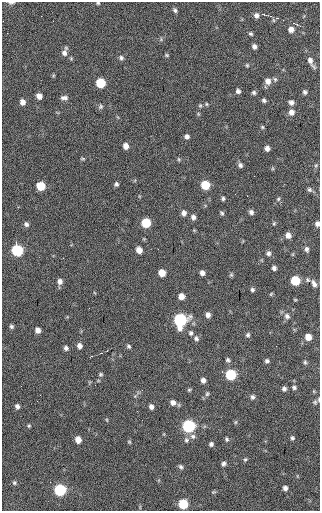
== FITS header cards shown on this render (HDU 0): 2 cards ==
NAXIS1  =                  318 / Axis length
NAXIS2  =                  509 / Axis length

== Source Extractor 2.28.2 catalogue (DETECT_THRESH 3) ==
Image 318 x 509 px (HDU 0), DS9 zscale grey, 1 PNG px = 1 image px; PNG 322 x 513 px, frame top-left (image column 1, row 509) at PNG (2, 2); no overlay
Background 40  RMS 7.3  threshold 22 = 3 sigma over >= 5 px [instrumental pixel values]
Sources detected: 117; all 117 listed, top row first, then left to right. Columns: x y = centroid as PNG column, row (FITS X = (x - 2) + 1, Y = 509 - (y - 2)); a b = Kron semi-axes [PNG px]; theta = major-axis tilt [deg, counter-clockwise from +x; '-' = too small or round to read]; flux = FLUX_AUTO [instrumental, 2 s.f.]
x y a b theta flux
11 3 8 3 0 1100
98 3 5 4 - 580
175 10 6 4 -61 1000
256 15 7 7 - 2000
41 16 3 2 - 540
270 16 4 4 - 690
277 18 3 2 - 1100
3 21 2 2 - 290
291 29 6 6 - 2500
251 34 5 4 - 800
254 46 6 5 - 1600
65 52 11 6 72 2200
167 55 5 4 - 600
121 58 6 6 - 1100
311 61 15 5 -62 2700
247 65 6 4 -88 630
275 79 6 5 - 780
268 81 7 7 - 2800
101 83 6 6 - 20000
238 91 5 5 - 1300
254 92 5 5 - 990
305 92 5 5 - 1100
39 96 5 5 - 2800
64 98 9 5 -1 1700
264 100 5 4 - 1000
22 102 6 5 - 2500
291 102 6 5 - 1600
206 104 5 3 - 500
200 105 5 5 - 690
100 107 7 6 - 980
291 112 7 6 - 2600
262 127 5 4 - 630
187 136 5 5 - 1400
126 146 6 5 - 3100
267 148 5 4 - 2000
83 158 6 3 0 560
179 159 6 4 -88 600
240 165 6 5 - 1300
316 165 6 4 45 680
116 184 4 4 - 990
205 185 6 6 - 16000
41 186 6 6 - 14000
309 189 7 6 - 1100
223 198 4 3 - 870
278 199 5 5 - 700
251 212 6 6 - 1400
184 213 6 5 - 2000
222 213 6 5 - 800
193 217 6 6 - 1600
146 223 6 6 - 18000
274 223 5 4 - 610
26 224 6 5 - 1200
317 224 6 5 - 1600
288 235 6 5 - 2700
307 249 7 5 -80 1400
17 250 7 6 - 42000
139 250 6 5 - 3600
268 253 6 6 - 1400
274 268 5 4 - 1400
162 273 6 5 - 6500
202 273 5 4 - 1900
231 275 6 5 - 700
295 280 6 6 - 20000
307 280 7 5 -42 1000
60 281 7 6 - 2000
314 283 10 6 -62 1900
252 290 5 5 - 1000
271 294 5 3 - 510
181 296 5 5 - 3300
295 300 5 3 - 440
208 315 6 5 - 2000
287 316 9 7 -56 2000
180 320 8 7 - 70000
11 326 5 5 - 990
38 330 5 5 - 2500
191 333 7 6 - 1100
248 335 6 5 - 1100
308 337 6 6 - 5000
196 338 7 6 - 1400
79 346 6 5 - 2000
129 346 6 4 -40 870
66 348 5 5 - 1400
228 360 6 5 - 1000
267 361 5 5 - 1100
305 362 6 5 - 830
101 374 5 5 - 730
231 375 6 6 - 31000
203 380 6 5 - 1800
294 387 5 5 - 980
284 389 5 5 - 1300
189 390 5 5 - 650
314 391 5 3 - 460
207 394 7 5 73 870
252 397 6 5 - 1200
173 402 7 6 - 2400
315 402 7 7 - 1100
17 406 5 4 - 1500
151 407 6 5 - 1700
107 420 5 3 - 450
235 422 6 4 88 600
29 426 5 4 - 590
189 426 7 6 - 65000
193 436 8 7 - 1600
292 438 5 5 - 880
78 439 6 5 - 4300
227 439 5 4 - 810
186 440 7 6 - 1300
129 442 5 4 - 540
211 444 5 5 - 1100
245 459 6 4 42 680
223 463 6 5 - 1200
181 467 7 5 -44 1000
14 483 5 5 - 790
285 488 5 4 - 1600
60 490 6 6 - 42000
213 492 6 4 10 600
183 504 6 6 - 19000
At the frame edge (FLAGS 8, measured only in part): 5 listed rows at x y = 11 3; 98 3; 3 21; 317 224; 315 402